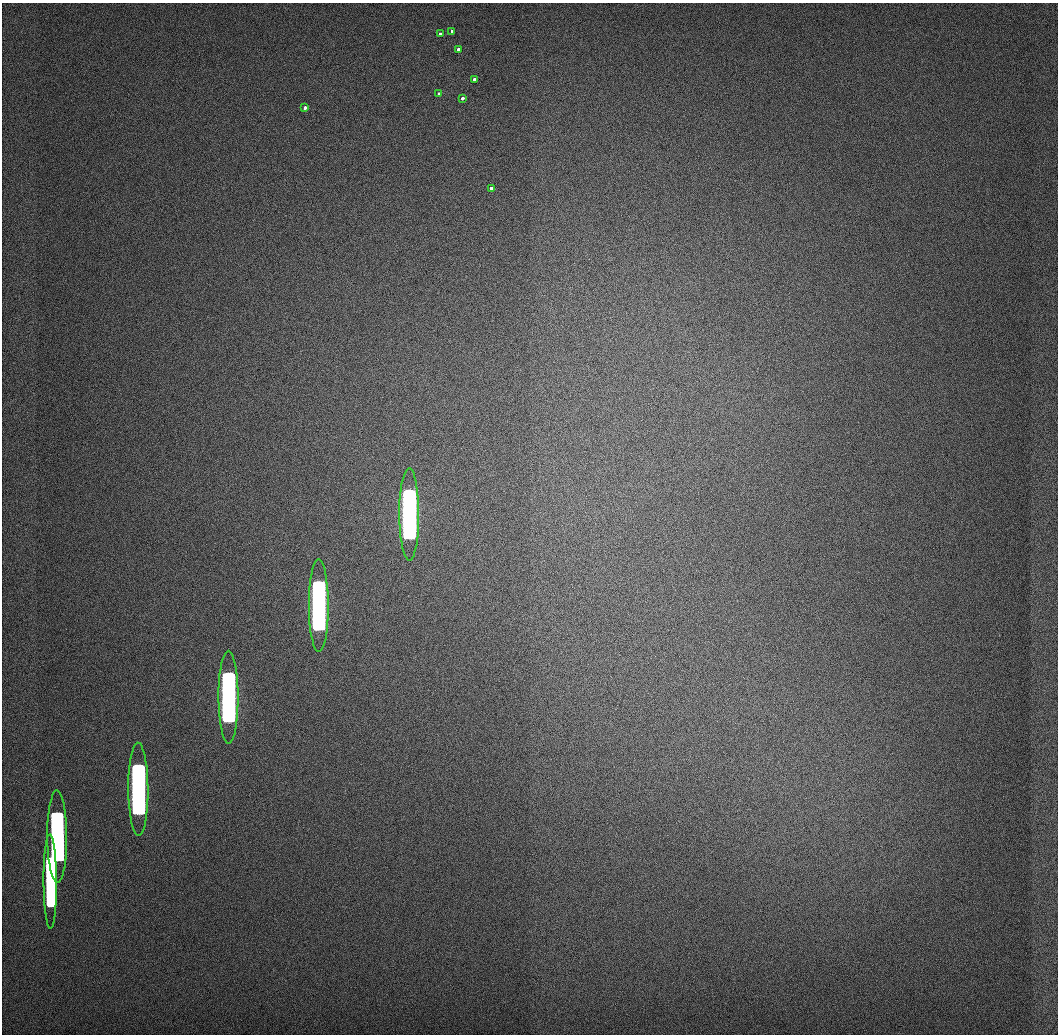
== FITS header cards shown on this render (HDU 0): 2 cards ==
NAXIS1  =                 1056 / Length of Axis 1 (Serial)
NAXIS2  =                 1032 / Length of Axis 2 (Parallel)

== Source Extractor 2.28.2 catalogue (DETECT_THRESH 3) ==
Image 1056 x 1032 px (HDU 0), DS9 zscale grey, 1 PNG px = 1 image px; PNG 1060 x 1036 px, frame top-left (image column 1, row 1032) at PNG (2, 3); each listed source drawn as its Kron ellipse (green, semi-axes under 4 px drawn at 4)
Background 509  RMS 3.5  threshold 10.4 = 3 sigma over >= 5 px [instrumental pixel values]
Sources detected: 14; all 14 listed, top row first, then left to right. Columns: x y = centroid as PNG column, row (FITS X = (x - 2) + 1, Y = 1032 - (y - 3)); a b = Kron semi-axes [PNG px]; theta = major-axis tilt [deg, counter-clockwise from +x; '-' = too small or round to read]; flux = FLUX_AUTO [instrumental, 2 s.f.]
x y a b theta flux
452 31 3 3 - 1.5e+03
440 34 3 3 - 1.6e+03
458 49 3 3 - 2.1e+03
474 79 3 3 - 2.6e+03
439 94 3 3 - 2.6e+03
462 98 3 3 - 2.7e+03
305 108 3 3 - 2.4e+03
491 188 3 3 - 3.1e+03
409 514 46 10 -90 1.9e+06
319 606 46 10 -90 1.8e+06
228 697 46 10 -90 1.5e+06
138 789 46 10 -90 1.1e+06
57 836 46 10 -90 6.9e+05
50 881 47 6 -90 3.5e+05